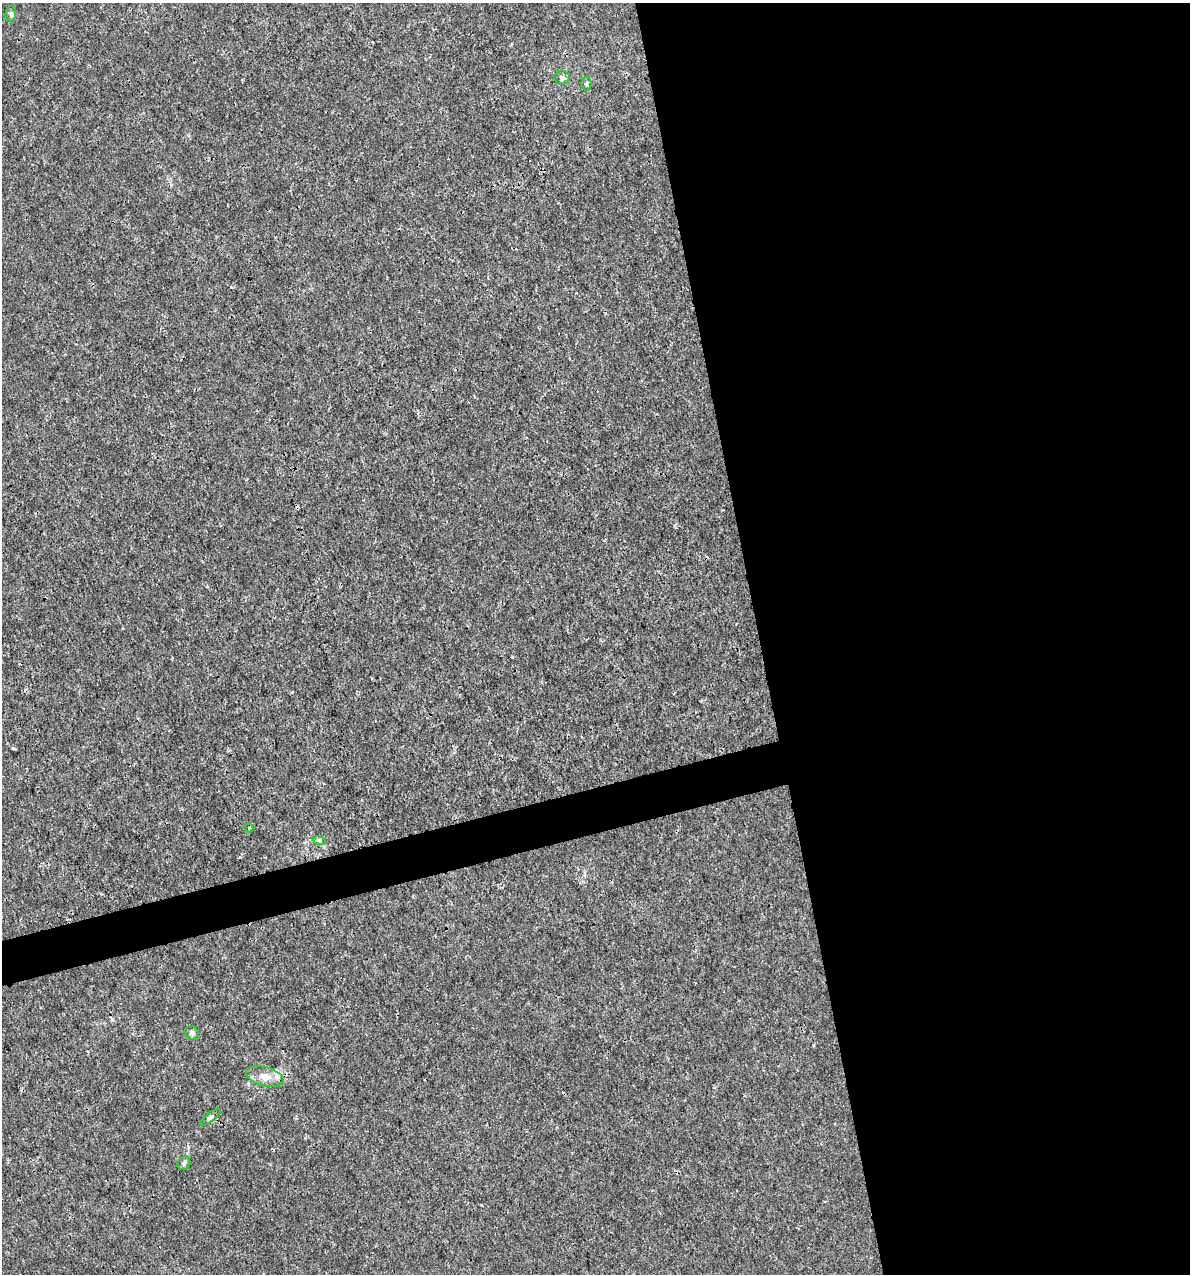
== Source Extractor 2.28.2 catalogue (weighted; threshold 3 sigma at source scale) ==
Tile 8 of 4 x 4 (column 4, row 2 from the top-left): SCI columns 3656-4843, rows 2547-3818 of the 4886 x 5091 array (HDU 1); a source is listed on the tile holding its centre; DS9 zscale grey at full resolution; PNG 1192 x 1276 px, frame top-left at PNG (2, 3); each listed source drawn as its Kron ellipse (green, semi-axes under 4 px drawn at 4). Shown black and unused: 39% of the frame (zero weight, under 3 of 4 exposures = <1% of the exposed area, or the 3 px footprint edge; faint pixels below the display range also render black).
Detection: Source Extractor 2.28.2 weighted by HDU 2 'WHT'; one run over the whole footprint, this tile lists its part. Background 3.56e-04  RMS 8.5e-04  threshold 0.00384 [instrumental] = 3 sigma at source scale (4.5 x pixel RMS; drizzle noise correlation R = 1.50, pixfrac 1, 0.0396/0.0396 arcsec/px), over >= 5 px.
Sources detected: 12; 2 cosmic-ray / hot-pixel residue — neither listed nor drawn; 1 inside a brighter listed object's ellipse — not listed separately; the other 9 listed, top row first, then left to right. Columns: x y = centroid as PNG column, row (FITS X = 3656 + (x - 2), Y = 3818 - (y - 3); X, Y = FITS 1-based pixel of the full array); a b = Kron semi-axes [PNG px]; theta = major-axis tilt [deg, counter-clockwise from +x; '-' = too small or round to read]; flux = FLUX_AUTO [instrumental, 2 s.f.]
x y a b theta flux
11 14 7 5 84 0.17
562 78 7 7 - 0.26
586 84 7 5 90 0.14
249 828 4 3 - 0.091
319 840 6 4 -20 0.14
192 1033 7 6 - 0.27
265 1077 19 9 -15 0.9
210 1117 12 4 38 0.21
184 1163 7 6 - 0.27